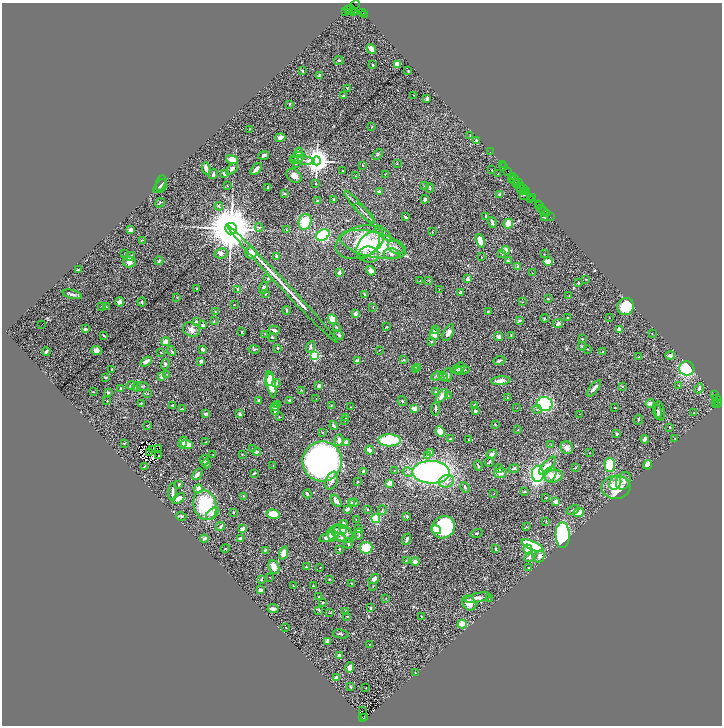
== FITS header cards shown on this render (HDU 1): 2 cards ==
NAXIS1  =                 1440
NAXIS2  =                 1447

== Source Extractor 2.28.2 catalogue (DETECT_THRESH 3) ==
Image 1440 x 1447 px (HDU 1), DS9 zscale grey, zoomed out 1/2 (1 PNG px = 2 x 2 image px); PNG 724 x 728 px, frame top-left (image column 1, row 1446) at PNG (2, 3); each listed source drawn as its Kron ellipse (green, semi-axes under 4 px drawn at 4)
Background 1.7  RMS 0.05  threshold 0.15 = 3 sigma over >= 5 px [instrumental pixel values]
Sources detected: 492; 50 cannot appear on this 1/2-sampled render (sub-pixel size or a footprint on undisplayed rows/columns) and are neither listed nor drawn; the other 442 listed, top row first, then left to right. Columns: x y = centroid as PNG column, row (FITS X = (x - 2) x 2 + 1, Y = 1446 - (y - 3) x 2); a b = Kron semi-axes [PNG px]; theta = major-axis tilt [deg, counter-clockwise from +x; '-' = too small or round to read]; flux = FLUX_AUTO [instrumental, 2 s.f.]
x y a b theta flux
355 5 5 2 - 110
348 10 3 2 - 260
351 10 5 3 - 450
345 11 4 2 - 290
353 11 2 2 - 180
355 11 4 2 - 310
363 13 2 1 - 48
364 14 2 1 - 28
371 49 5 3 - 51
339 60 5 3 - 8.6
398 64 4 3 - 67
373 65 2 2 - 14
302 71 3 2 - 7.5
408 71 3 2 - 4.8
319 75 4 3 - 13
347 88 4 2 - 5.8
414 95 2 2 - 3.2
343 96 2 2 - 11
427 99 3 2 - 24
290 104 3 2 - 5.4
372 127 2 2 - 6
250 129 2 2 - 4.2
470 135 2 1 - 4.5
280 137 5 3 - 60
476 140 3 3 - 11
490 152 2 1 - 46
298 153 5 4 - 25
378 154 6 3 48 11
263 155 5 3 - 24
297 158 8 5 24 47
232 159 6 4 -14 87
303 160 12 2 -6 22
317 161 4 4 - 12000
296 164 2 2 - 4
397 164 3 2 - 4.5
363 165 3 2 - 6.1
502 165 3 1 - 130
504 167 2 1 - 56
206 168 6 3 -79 42
232 169 7 4 41 28
256 169 7 3 49 39
492 170 2 2 - 10
342 171 2 2 - 3.8
508 171 2 1 - 60
224 173 4 3 - 33
213 174 5 3 - 22
385 174 2 2 - 4.6
498 174 2 2 - 3
294 176 8 6 -40 55
355 176 2 1 - 5.4
512 177 3 1 - 99
512 179 2 1 - 310
514 180 5 3 - 460
316 183 3 2 - 5
518 183 3 2 - 260
161 184 9 5 80 22
516 184 3 1 - 69
521 185 3 2 - 280
160 186 8 4 49 17
227 186 2 2 - 3.7
424 186 3 2 - 4.7
267 188 2 1 - 6.2
430 188 5 2 - 10
520 188 2 2 - 220
522 189 3 2 - 84
524 189 2 1 - 69
525 191 3 2 - 150
379 192 3 2 - 14
527 192 3 1 - 230
284 193 2 2 - 7.4
500 194 3 3 - 19
524 195 3 3 - 7.8
533 198 3 1 - 120
334 199 3 2 - 6.2
425 199 4 3 - 29
530 200 2 1 - 100
317 201 2 2 - 4.1
160 203 5 2 - 6.2
538 205 3 1 - 180
219 206 4 3 - 11
540 206 2 1 - 84
359 207 22 2 -48 33
542 208 3 2 - 93
544 210 3 1 - 36
365 213 13 2 -44 23
547 213 2 1 - 100
486 216 3 2 - 10
406 217 4 2 - 16
550 217 2 1 - 67
545 218 4 2 - 5.8
305 222 8 6 74 230
492 222 5 2 - 23
508 224 5 4 - 130
259 227 4 2 - 7.9
231 229 6 5 - 66000
130 230 3 3 - 58
286 230 3 3 - 8.1
432 232 2 2 - 3.9
383 233 10 2 -43 20
323 235 7 5 32 920
142 240 3 2 - 6.5
480 241 7 4 -74 99
360 242 25 15 20 330
373 244 34 12 -13 740
368 245 15 9 52 220
396 248 9 5 -34 43
506 250 4 3 - 110
221 253 6 5 - 30
251 253 5 5 - 42
125 254 2 1 - 3.3
391 254 8 5 1 42
502 254 4 2 - 6.6
544 254 2 2 - 3.8
369 255 10 8 -7 61
130 256 5 3 - 14
277 256 4 3 - 21
482 257 2 2 - 4.8
159 261 4 2 - 12
508 261 3 3 - 13
129 262 6 5 - 47
548 262 4 3 - 110
518 266 3 3 - 27
78 270 4 2 - 8.3
371 271 5 3 - 48
339 273 3 2 - 26
532 273 2 1 - 2.2
268 279 3 2 - 3.4
467 279 2 2 - 94
586 279 2 2 - 6.6
429 280 3 3 - 7.2
420 281 3 2 - 5.5
578 283 2 2 - 8.2
282 284 80 2 -47 350
197 288 3 2 - 9.2
264 288 6 4 72 15
238 289 4 3 - 17
439 289 2 1 - 2.2
460 292 3 2 - 19
72 294 10 3 -14 22
265 294 3 2 - 7.1
364 295 4 3 - 12
569 295 2 1 - 2.1
177 297 2 2 - 17
548 299 2 2 - 7.6
119 302 4 4 - 35
142 302 4 3 - 13
523 302 3 2 - 4.6
234 305 3 2 - 3.1
102 306 3 3 - 7.3
106 306 4 2 - 5.8
626 306 9 8 - 210
373 307 3 2 - 5.8
287 310 4 2 - 8.8
488 311 3 2 - 5.8
215 312 2 2 - 4.9
355 313 3 3 - 28
568 317 2 2 - 5.3
545 318 4 2 - 5.3
609 318 2 2 - 3.2
332 319 5 3 - 120
214 320 4 2 - 6.4
519 320 4 3 - 12
196 321 2 2 - 36
41 324 2 1 - 29
558 324 5 3 - 29
203 325 3 3 - 19
336 327 3 2 - 9.2
387 327 4 3 - 7.9
85 329 4 3 - 12
435 329 2 1 - 3.4
619 329 2 2 - 170
191 330 9 6 -24 43
274 330 5 2 - 22
242 332 3 2 - 8.3
448 333 9 4 64 40
265 334 3 2 - 3.4
434 334 6 4 -87 120
652 334 3 2 - 3.3
104 335 4 2 - 12
339 335 5 3 - 21
511 335 4 2 - 5.7
272 337 2 2 - 11
499 337 4 4 - 27
582 339 2 2 - 7.6
165 342 4 4 - 51
431 342 3 2 - 6.5
582 346 4 3 - 6.9
311 347 6 3 65 21
278 348 2 2 - 12
202 349 3 2 - 31
254 349 5 3 - 10
588 349 3 2 - 5.2
379 350 2 2 - 3.4
96 351 5 4 - 31
172 351 5 3 - 10
46 352 4 2 - 18
603 352 3 2 - 7.4
161 353 3 2 - 4
315 355 3 3 - 1200
670 355 5 3 - 28
638 357 2 1 - 4.9
403 360 4 2 - 5.9
201 361 3 3 - 19
357 361 3 3 - 53
499 361 6 2 22 15
146 362 6 3 31 33
165 364 5 4 - 15
417 368 3 2 - 5.8
460 368 6 4 67 19
687 368 7 7 - 510
112 369 2 2 - 5.9
415 369 3 2 - 4.6
457 369 4 3 - 11
462 370 7 3 8 14
167 374 3 2 - 4.4
448 375 7 3 86 18
162 376 3 3 - 44
437 376 6 2 19 8.3
443 376 5 4 - 22
106 377 4 3 - 9
270 379 7 4 76 160
501 381 10 3 6 49
276 383 4 3 - 11
271 384 13 4 -77 180
131 385 4 2 - 11
679 385 2 2 - 4.8
143 386 6 2 -3 7.7
319 386 3 3 - 24
622 386 3 2 - 5.5
137 387 5 3 - 12
121 388 3 3 - 9.8
594 388 10 3 50 37
699 388 5 3 - 20
301 390 2 1 - 5.3
93 392 2 2 - 3.5
108 392 3 3 - 14
435 392 4 3 - 13
147 394 3 2 - 4.7
715 394 2 1 - 600
448 395 2 1 - 3.1
442 396 8 4 51 52
507 398 2 1 - 3.5
316 399 2 1 - 3.4
716 399 3 2 - 400
259 400 3 2 - 20
290 400 4 2 - 11
107 401 3 2 - 4
402 401 5 2 - 8.6
717 401 5 3 - 460
141 403 3 2 - 9.3
650 403 4 4 - 31
545 404 8 7 - 600
715 404 3 2 - 160
717 404 2 1 - 260
173 405 2 2 - 8
278 405 3 3 - 9.4
475 405 4 3 - 12
275 406 4 3 - 20
331 406 3 2 - 4.2
351 407 2 1 - 2.1
517 408 2 1 - 2.1
615 408 4 2 - 7.1
182 409 4 1 - 4.1
414 409 4 3 - 63
436 409 6 3 84 15
537 409 4 4 - 15
275 410 5 3 - 50
475 411 3 2 - 20
660 411 9 5 -78 23
658 412 7 4 -75 19
694 413 2 1 - 4.1
206 414 4 3 - 19
240 414 4 3 - 19
579 414 2 2 - 2.7
279 417 2 2 - 7.9
346 418 3 2 - 11
345 420 2 2 - 5.3
638 420 5 2 - 7.8
147 425 3 2 - 3.9
334 425 4 2 - 21
495 425 3 2 - 4.4
670 427 2 2 - 4.4
518 430 2 2 - 3.2
322 432 3 2 - 6
440 432 5 4 - 100
617 434 3 2 - 15
450 439 2 2 - 9.6
645 439 4 3 - 21
675 439 3 2 - 4.7
339 440 6 4 84 25
389 440 11 6 1 560
468 440 2 1 - 3.3
183 442 6 4 77 61
206 442 3 2 - 3.8
346 442 3 3 - 36
124 443 3 2 - 6.1
187 444 6 3 -14 150
551 445 3 2 - 3.7
159 448 2 1 - 3.6
567 448 6 6 - 44
252 449 2 2 - 3.8
152 450 2 1 - 4.1
369 450 4 3 - 64
150 452 2 1 - 3.3
257 452 4 3 - 21
431 452 4 3 - 8.2
589 453 2 1 - 3
242 454 3 2 - 4.5
492 454 5 3 - 42
213 455 2 1 - 4.5
159 456 2 1 - 5
428 456 3 3 - 19
204 460 5 2 - 12
322 461 20 19 - 3400
489 462 5 2 - 8.1
206 464 4 3 - 11
273 465 2 1 - 2.6
610 465 7 5 -89 240
648 465 4 3 - 72
478 466 5 2 - 10
547 466 11 4 46 56
144 467 2 2 - 6.9
514 468 5 4 - 15
576 468 4 2 - 7
499 469 4 3 - 9.1
394 470 2 2 - 4
364 471 2 2 - 22
408 472 6 3 -32 15
431 472 19 11 -2 2300
254 473 3 2 - 8.7
500 473 6 5 - 29
197 474 6 3 53 39
538 474 8 6 89 1500
550 474 7 6 - 48
554 476 9 6 12 110
332 481 9 6 69 48
446 481 8 6 16 46
623 481 9 6 62 43
358 482 2 2 - 6.3
389 483 4 3 - 48
615 483 7 5 61 48
179 484 3 3 - 11
465 487 5 4 - 18
616 487 14 11 4 270
198 489 5 3 - 44
173 492 9 2 89 29
525 492 3 3 - 7.1
494 493 2 2 - 2.7
307 494 4 3 - 17
244 496 4 3 - 8.6
546 498 2 2 - 4.1
179 499 7 3 35 56
336 501 7 3 -56 30
352 502 2 2 - 9.9
555 502 3 2 - 66
353 503 5 3 - 26
205 505 15 11 -76 560
348 509 4 3 - 27
367 509 2 2 - 4.5
382 510 5 2 - 6.6
573 510 7 3 22 22
233 512 3 2 - 6.8
578 512 5 4 - 120
212 514 7 4 42 35
273 514 7 4 -14 190
181 516 5 3 - 13
407 516 3 3 - 10
376 518 4 4 - 210
356 519 2 1 - 1.9
546 522 2 1 - 3.7
344 524 4 4 - 29
220 527 5 3 - 10
444 527 12 10 45 890
527 527 3 2 - 6.8
242 529 4 3 - 27
340 529 6 4 -16 24
358 529 3 2 - 24
436 529 5 4 - 71
346 532 8 4 -48 32
342 533 12 8 -27 92
476 533 6 2 17 9.1
359 534 5 2 - 11
332 535 7 4 -79 33
563 535 13 7 -89 1900
327 537 8 4 17 43
204 538 4 3 - 16
240 538 3 2 - 15
341 538 4 4 - 13
407 539 6 3 72 22
348 544 5 2 - 14
533 546 12 4 -25 650
225 548 4 2 - 5.8
366 548 6 6 - 250
339 549 4 3 - 9.9
495 549 3 3 - 14
528 549 5 3 - 110
265 550 3 3 - 18
284 553 7 4 70 66
540 556 6 4 62 37
529 557 5 4 - 24
406 560 2 2 - 4.4
415 562 4 4 - 46
274 567 7 5 -70 80
306 567 2 2 - 12
320 567 2 2 - 5
529 568 2 2 - 7.4
270 577 2 2 - 3.1
261 579 4 2 - 9.2
329 579 3 2 - 5.9
374 579 6 4 38 39
352 583 2 2 - 7.1
294 586 3 2 - 6.5
313 586 3 2 - 7.1
373 586 3 2 - 4.6
261 590 4 3 - 24
318 597 2 2 - 2.9
386 598 3 2 - 3.6
478 598 13 4 12 37
489 599 2 2 - 2.9
323 602 2 2 - 7.6
469 603 8 6 -50 80
370 607 3 3 - 11
273 609 5 2 - 35
319 610 4 3 - 12
345 611 2 2 - 5.6
330 613 3 2 - 4.2
347 616 2 2 - 5.7
421 616 2 1 - 4.5
462 624 4 3 - 260
286 627 2 1 - 3.4
341 634 8 3 -11 14
328 641 3 3 - 78
369 644 2 2 - 3.8
340 656 3 3 - 54
350 668 5 4 - 50
415 673 2 2 - 4.2
336 677 4 3 - 15
350 687 3 2 - 11
366 688 2 1 - 4.5
362 711 2 1 - 6.3
363 717 3 1 - 480
365 718 4 1 - 190
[50 sub-pixel or undisplayed-footprint detections neither listed nor drawn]